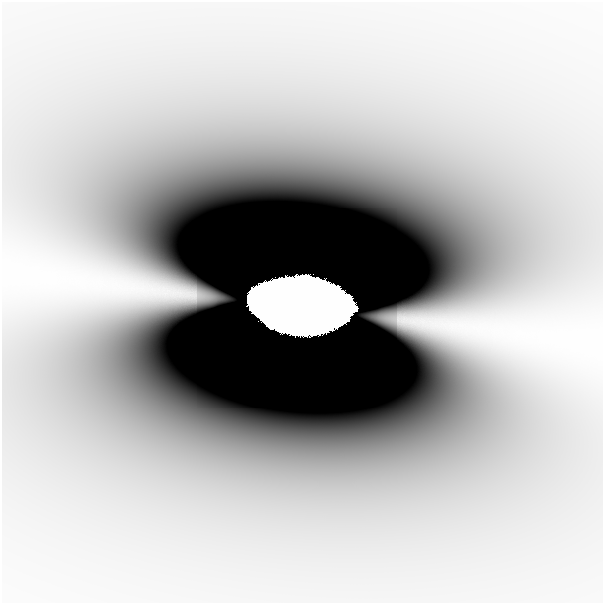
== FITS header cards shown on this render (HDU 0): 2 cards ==
NAXIS1  =                  601
NAXIS2  =                  601

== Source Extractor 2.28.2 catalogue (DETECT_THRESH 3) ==
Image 601 x 601 px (HDU 0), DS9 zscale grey, 1 PNG px = 1 image px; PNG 605 x 605 px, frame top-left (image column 1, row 601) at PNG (2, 2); no overlay
Background -3.05e-08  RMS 9.6e-09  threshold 2.88e-08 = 3 sigma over >= 5 px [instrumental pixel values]
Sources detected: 3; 2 with non-positive FLUX_AUTO (blend fragments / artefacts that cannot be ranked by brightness) are not listed; the other 1 listed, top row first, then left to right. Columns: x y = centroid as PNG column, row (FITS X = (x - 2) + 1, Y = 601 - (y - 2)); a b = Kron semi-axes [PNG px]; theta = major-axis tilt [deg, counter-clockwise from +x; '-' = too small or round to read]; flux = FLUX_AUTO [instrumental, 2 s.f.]
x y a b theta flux
297 307 59 30 -4 810
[2 non-positive-flux detections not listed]